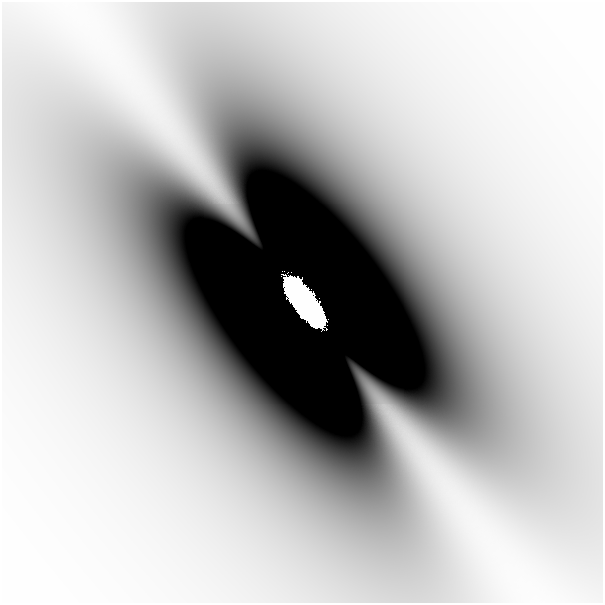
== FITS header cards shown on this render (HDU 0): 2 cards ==
NAXIS1  =                  601
NAXIS2  =                  601

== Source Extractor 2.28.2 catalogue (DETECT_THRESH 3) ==
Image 601 x 601 px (HDU 0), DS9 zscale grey, 1 PNG px = 1 image px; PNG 605 x 605 px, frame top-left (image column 1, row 601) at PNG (2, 2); no overlay
Background -1.35e-08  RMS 2.9e-09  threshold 8.70e-09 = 3 sigma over >= 5 px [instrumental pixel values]
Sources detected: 3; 2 with non-positive FLUX_AUTO (blend fragments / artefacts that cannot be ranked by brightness) are not listed; the other 1 listed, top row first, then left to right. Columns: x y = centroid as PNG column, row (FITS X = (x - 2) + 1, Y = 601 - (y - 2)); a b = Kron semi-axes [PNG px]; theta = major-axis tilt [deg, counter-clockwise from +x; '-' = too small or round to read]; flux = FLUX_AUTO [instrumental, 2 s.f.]
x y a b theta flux
305 303 46 16 -53 50
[2 non-positive-flux detections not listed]